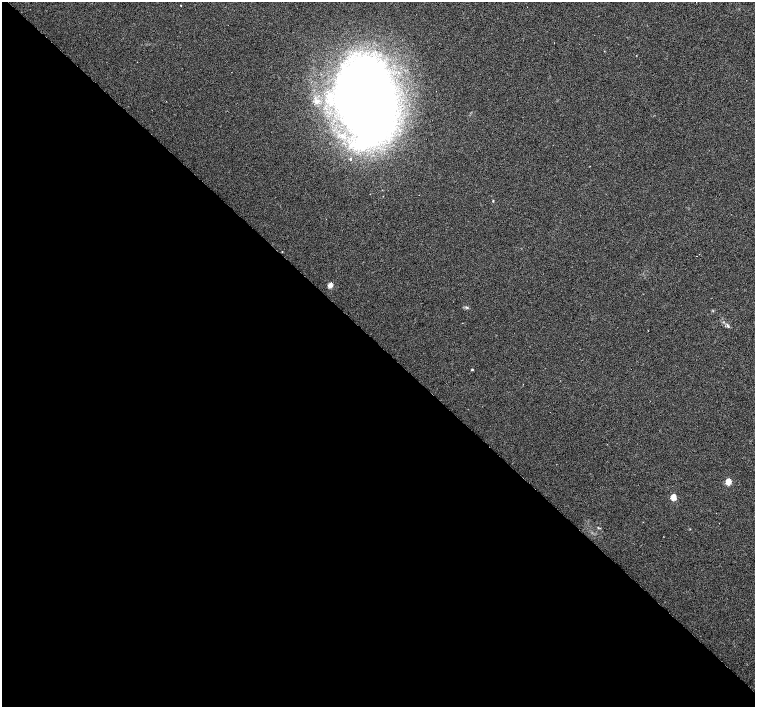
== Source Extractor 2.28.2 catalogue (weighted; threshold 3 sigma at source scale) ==
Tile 14 of 4 x 4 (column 2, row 4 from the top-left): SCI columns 1507-3012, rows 156-1565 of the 6024 x 6018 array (HDU 1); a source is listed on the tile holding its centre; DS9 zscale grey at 2 x 2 block average (1 PNG px = mean of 2 x 2 image px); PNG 757 x 709 px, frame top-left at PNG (2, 2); no overlay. Shown black and unused: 51% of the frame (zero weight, under 3 of 6 exposures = <1% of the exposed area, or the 3 px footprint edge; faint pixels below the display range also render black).
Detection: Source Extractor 2.28.2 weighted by HDU 2 'WHT'; one run over the whole footprint, this tile lists its part. Background 0.00247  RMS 0.0037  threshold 0.0151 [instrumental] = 3 sigma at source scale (4.09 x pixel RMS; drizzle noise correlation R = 1.36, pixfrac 0.8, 0.0396/0.0396 arcsec/px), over >= 5 px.
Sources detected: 11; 1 inside a brighter object's white glare — not listed; the other 10 listed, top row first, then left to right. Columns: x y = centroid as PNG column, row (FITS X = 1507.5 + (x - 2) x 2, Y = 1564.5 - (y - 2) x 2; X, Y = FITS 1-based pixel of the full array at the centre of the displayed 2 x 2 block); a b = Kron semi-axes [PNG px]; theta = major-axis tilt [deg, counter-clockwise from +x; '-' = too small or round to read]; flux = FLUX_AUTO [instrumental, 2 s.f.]
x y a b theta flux
329 97 15 8 -69 12
368 99 56 36 -81 1100
350 159 3 2 - 0.57
493 201 3 2 - 0.58
330 285 3 2 - 14
466 307 5 2 - 0.89
727 325 7 2 -58 1.3
472 370 2 2 - 0.94
728 482 3 3 - 24
673 497 3 3 - 21
Diffuse or blended objects may show on this block-average render without a row.